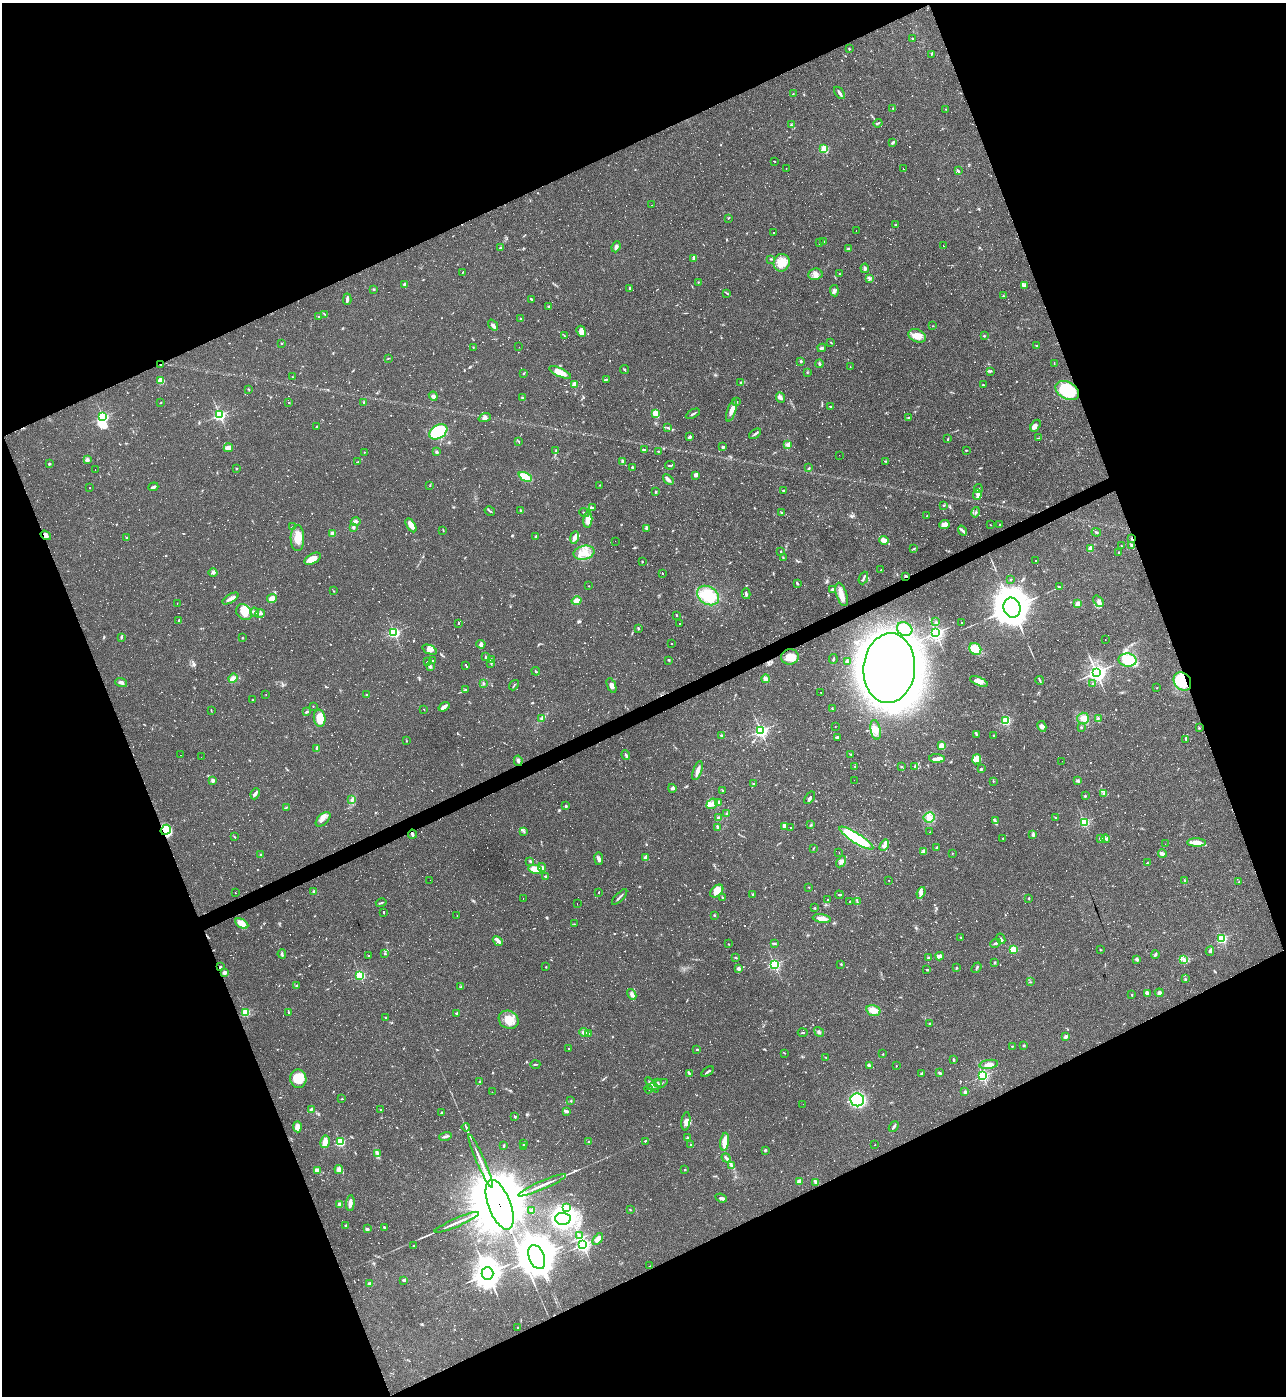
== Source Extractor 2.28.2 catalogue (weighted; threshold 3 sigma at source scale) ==
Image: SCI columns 150-5282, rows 1-5573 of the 5561 x 5573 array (HDU 1 of 3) = the unmasked area's bounding box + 8 px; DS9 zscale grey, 4 x 4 block average (1 PNG px = mean of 4 x 4 image px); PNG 1288 x 1398 px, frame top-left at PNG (2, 3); each listed source drawn as its Kron ellipse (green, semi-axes under 4 px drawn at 4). Shown black and unused: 43% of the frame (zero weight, under 2 of 3 exposures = <1% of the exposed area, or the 3 px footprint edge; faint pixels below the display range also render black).
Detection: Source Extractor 2.28.2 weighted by HDU 2 'WHT'. Background 0.0322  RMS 0.0048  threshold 0.0218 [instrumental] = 3 sigma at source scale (4.5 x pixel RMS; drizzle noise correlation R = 1.50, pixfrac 1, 0.05/0.05 arcsec/px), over >= 5 px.
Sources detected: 1557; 34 too faint to see at this stretch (4 x 4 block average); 6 inside a brighter object's white glare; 516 cosmic-ray / hot-pixel residue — neither listed nor drawn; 15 coinciding with a brighter row at this scale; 41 inside a brighter listed object's ellipse — not listed separately; of the other 945, all 500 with FLUX_AUTO >= 1.47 (the completeness limit of this list) listed and drawn (445 fainter detections not listed), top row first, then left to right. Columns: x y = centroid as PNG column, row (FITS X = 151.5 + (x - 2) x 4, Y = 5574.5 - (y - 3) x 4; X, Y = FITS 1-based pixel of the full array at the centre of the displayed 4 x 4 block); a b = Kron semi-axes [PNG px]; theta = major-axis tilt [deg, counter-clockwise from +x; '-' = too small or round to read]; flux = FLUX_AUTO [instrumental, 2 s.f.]
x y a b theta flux
912 38 2 2 - 1.6
849 49 3 2 - 2.2
931 54 3 2 - 2.1
840 93 7 2 -53 7.7
793 94 2 2 - 1.9
893 108 2 2 - 1.9
946 109 2 2 - 2.3
878 123 4 2 - 3.1
791 125 3 2 - 2.7
893 142 4 2 - 3.9
824 149 2 2 - 200
775 161 2 2 - 3.6
786 168 2 2 - 3.9
903 169 2 2 - 130
958 171 4 2 - 6.3
652 205 2 2 - 14
728 218 2 2 - 1.7
896 225 3 2 - 2.6
856 230 2 2 - 6.6
774 232 2 2 - 1.9
824 241 2 2 - 1.6
819 243 2 2 - 7.5
943 246 2 2 - 61
616 247 6 3 68 8.4
500 248 2 2 - 3
848 249 4 2 - 4.2
694 258 2 2 - 17
771 259 2 2 - 1.9
782 263 9 8 - 40
865 268 5 3 - 4.8
462 273 2 2 - 1.6
815 274 7 5 9 14
839 274 2 2 - 1.8
870 279 2 2 - 1.6
698 282 2 2 - 2.9
405 284 2 2 - 26
1025 286 3 2 - 4.3
629 288 3 2 - 3.2
374 289 3 2 - 2.8
834 291 6 3 -85 7
727 293 2 2 - 1.6
1003 296 4 2 - 2.6
347 299 5 2 - 7.2
532 299 3 2 - 2.4
548 307 2 2 - 12
325 314 3 2 - 2
318 317 2 2 - 1.6
521 319 2 2 - 2
493 325 6 3 -53 6.3
932 326 2 2 - 1.5
581 331 6 4 -65 17
564 336 3 2 - 1.8
917 336 9 6 -23 31
984 336 2 2 - 7.2
831 342 2 2 - 2.7
281 343 2 2 - 5.9
1037 346 2 2 - 3.4
473 347 2 2 - 2.9
519 347 2 2 - 2.3
822 348 4 3 - 5
388 358 3 2 - 1.9
801 361 2 2 - 7
1054 363 3 2 - 1.6
819 364 4 2 - 3.7
161 365 2 2 - 1.5
850 367 3 2 - 1.6
625 370 4 2 - 2.8
990 371 2 2 - 2.1
560 372 12 3 -24 40
807 372 2 2 - 1.8
524 373 3 2 - 2.3
292 377 2 2 - 1.5
606 379 3 2 - 3.3
161 381 4 3 - 29
740 383 2 2 - 1.9
574 384 2 2 - 64
983 385 2 2 - 3.2
248 389 3 2 - 1.8
1067 390 12 8 -28 160
433 396 4 4 - 7.3
523 398 4 2 - 3.3
780 398 5 3 - 8.3
364 402 2 2 - 1.8
736 402 3 2 - 4
161 403 2 2 - 2.8
289 403 2 2 - 2.5
831 407 3 2 - 3.7
731 411 11 4 71 18
656 414 4 3 - 37
693 414 7 2 29 5.2
220 415 2 2 - 580
103 417 2 2 - 470
909 417 2 2 - 1.8
485 418 6 3 21 7.5
1035 426 6 4 56 11
317 427 2 2 - 2.3
668 428 3 2 - 2.3
438 432 10 6 33 210
755 434 7 2 37 5
690 437 4 3 - 7.3
948 438 3 2 - 2.2
1039 438 3 2 - 2.3
518 441 3 2 - 1.7
787 445 4 3 - 7
723 447 2 2 - 4.7
228 448 4 2 - 31
644 450 3 2 - 2.5
966 450 3 2 - 2.1
556 451 3 2 - 2.6
658 451 2 2 - 4.4
364 452 2 2 - 1.6
436 452 3 2 - 4.4
839 455 2 2 - 3
87 460 4 3 - 8.7
885 461 2 2 - 1.8
358 462 3 2 - 2.4
622 462 4 2 - 2.9
49 464 3 2 - 2.7
670 465 5 2 - 3.1
632 467 3 2 - 3.9
236 468 2 2 - 3.5
809 468 3 2 - 3.3
95 470 2 2 - 2.9
696 475 3 3 - 8.2
525 477 7 3 -27 52
668 480 6 3 -42 8.7
599 485 2 2 - 1.7
430 486 2 2 - 1.7
153 487 5 2 - 6.5
90 488 2 2 - 4.8
978 488 4 2 - 4.3
783 490 2 2 - 2.9
655 492 2 2 - 2.7
977 494 5 3 - 8.3
943 505 2 2 - 2
592 508 2 2 - 2
520 510 2 2 - 2.2
490 511 5 2 - 3.7
976 512 5 2 - 3.4
584 513 5 2 - 2.7
782 513 2 2 - 5.3
927 515 2 2 - 1.9
588 520 8 4 86 21
356 521 5 3 - 8.1
944 524 5 3 - 32
411 525 8 3 -58 30
990 525 2 2 - 1.7
1000 525 2 2 - 2
292 527 3 2 - 1.7
353 527 3 3 - 3.8
646 528 3 3 - 4.1
443 530 2 2 - 1.6
963 531 5 2 - 6.1
1096 532 5 2 - 4.4
332 533 2 2 - 59
46 535 5 4 - 11
535 537 4 2 - 3.6
127 538 2 2 - 2.9
297 538 13 7 -89 36
574 538 6 4 80 8.9
1132 539 2 2 - 17
884 540 4 3 - 26
615 541 2 2 - 3.8
1132 545 4 2 - 7.5
1121 546 2 2 - 2
1091 548 3 3 - 16
914 549 3 2 - 2.4
781 551 2 2 - 5.1
1119 552 2 2 - 5.1
584 553 10 7 11 36
783 558 2 2 - 2
313 559 9 5 29 29
1036 560 2 2 - 1.5
642 562 2 2 - 2.2
881 570 2 2 - 1.7
213 572 4 3 - 5.9
662 573 2 2 - 190
906 576 2 2 - 7.6
863 578 6 2 66 4.2
1010 579 2 2 - 1.7
797 583 4 2 - 3.5
589 586 2 2 - 2.5
1060 587 3 2 - 2.9
832 589 2 2 - 8
334 591 3 2 - 1.5
746 594 5 2 - 4.6
842 594 12 5 -72 24
708 596 12 8 -34 99
230 599 9 3 30 14
272 599 5 4 - 33
577 601 5 3 - 32
1098 601 6 4 -51 10
177 603 2 2 - 2.2
1078 604 2 2 - 32
1012 608 10 8 -75 7300
244 612 9 7 -44 58
254 612 4 3 - 5.6
260 613 5 3 - 8.4
676 615 2 2 - 3.4
179 621 3 2 - 4.3
936 622 3 2 - 3.6
459 623 3 2 - 94
962 623 2 2 - 45
679 624 2 2 - 2.1
638 629 3 2 - 2.7
905 629 8 6 -28 27
394 633 2 2 - 480
936 633 3 3 - 800
122 637 3 2 - 2.7
242 638 2 2 - 1.6
1105 639 2 2 - 3
671 643 2 2 - 1.9
481 644 4 3 - 7.2
975 649 6 5 - 46
430 650 8 4 -21 17
485 657 3 2 - 2.3
790 657 8 7 - 35
833 659 5 2 - 4.3
491 660 3 3 - 7.9
669 660 3 2 - 2.5
1128 660 9 6 -3 100
433 661 2 2 - 1.6
847 661 4 2 - 2.4
428 662 3 2 - 2.2
491 663 2 2 - 2.5
430 666 2 2 - 26
466 666 3 2 - 140
889 668 35 26 85 4400
536 671 4 2 - 4.3
1096 672 3 3 - 1200
233 678 5 3 - 8.5
766 679 4 4 - 10
1040 680 4 2 - 3.3
979 681 9 4 -24 18
1182 681 10 8 -51 120
121 682 6 3 -19 8.8
483 683 2 2 - 1.9
1092 683 2 2 - 1.6
514 685 5 2 - 2.4
611 685 8 3 -69 10
1157 688 2 2 - 2
465 690 3 2 - 2.7
821 693 2 2 - 3.3
266 694 2 2 - 1.5
367 695 2 2 - 6.6
253 700 2 2 - 1.5
313 706 2 2 - 1.7
444 707 6 3 36 13
424 709 2 2 - 43
832 709 3 2 - 1.6
211 710 3 2 - 1.8
306 712 3 2 - 2.9
320 718 8 6 -83 55
542 718 3 2 - 2.3
1083 718 6 5 - 21
1098 718 3 2 - 2.6
1006 720 2 2 - 340
835 726 2 2 - 1.7
1042 726 5 4 - 11
1081 727 2 2 - 3.2
1199 728 2 2 - 2.1
876 730 10 5 -80 19
761 731 2 2 - 650
976 734 3 2 - 3
721 735 2 2 - 3.2
994 736 3 2 - 2.6
837 737 3 2 - 3
1186 739 3 2 - 2.7
407 741 2 2 - 3.5
942 746 2 2 - 110
317 748 4 2 - 7.9
180 755 2 2 - 1.5
626 755 5 2 - 4.2
851 755 2 2 - 2.1
201 757 2 2 - 3.3
937 759 7 3 -4 11
977 759 5 4 - 11
518 761 5 3 - 6.2
1062 761 2 2 - 2.4
855 766 2 2 - 1.6
915 766 3 2 - 2.6
901 767 3 2 - 2
981 769 2 2 - 17
697 771 10 3 72 14
213 780 2 2 - 35
854 780 2 2 - 2.9
993 781 2 2 - 1.6
1078 781 3 3 - 4.1
754 784 2 2 - 2.3
672 788 4 3 - 7.3
723 790 3 2 - 1.8
1104 793 3 2 - 2.7
255 794 6 2 66 7.1
1085 796 2 2 - 4.9
810 798 7 2 56 5.2
352 800 3 2 - 3.2
719 803 4 3 - 9.9
712 804 6 4 41 20
566 806 2 2 - 2.4
286 807 2 2 - 1.8
727 814 3 2 - 3.5
929 817 5 5 - 14
718 818 2 2 - 24
1055 818 2 2 - 2.1
323 819 9 5 44 13
995 821 2 2 - 1.5
1084 822 2 2 - 370
811 825 3 2 - 2
785 826 3 2 - 3
718 827 3 2 - 9.8
791 827 2 2 - 7.4
166 830 5 4 - 110
524 831 2 2 - 1.5
930 832 2 2 - 2.1
412 834 4 2 - 10
1033 835 3 3 - 5.2
234 837 4 2 - 2.1
856 838 20 5 -33 210
1003 838 2 2 - 1.9
1100 839 3 2 - 5.3
1106 839 4 3 - 4.9
1196 843 9 3 -2 26
1165 844 2 2 - 3.7
884 845 6 3 59 12
937 847 2 2 - 17
813 848 3 2 - 2.1
923 851 3 2 - 3.1
839 853 2 2 - 2.4
952 853 3 2 - 1.5
260 854 2 2 - 6.6
1162 854 4 2 - 16
646 857 2 2 - 46
599 859 6 3 -82 8.4
530 861 2 2 - 3.1
841 862 6 3 56 8.1
1147 863 2 2 - 1.5
542 867 4 2 - 5.8
535 869 7 4 -11 39
546 876 3 2 - 2.8
430 880 2 2 - 5.7
889 880 2 2 - 2.6
1185 881 3 2 - 3.2
1239 882 2 2 - 1.6
809 887 2 2 - 1.5
717 891 7 5 43 27
314 892 2 2 - 29
599 892 2 2 - 47
235 893 2 2 - 14
921 893 6 4 70 9.5
753 894 3 2 - 3.1
839 895 4 2 - 3.3
620 897 10 2 45 6.5
523 898 2 2 - 1.8
723 898 4 2 - 3.5
1029 898 2 2 - 2.9
828 900 2 2 - 6.9
850 901 2 2 - 1.9
857 901 4 2 - 3.8
381 903 5 2 - 3.6
577 904 2 2 - 2.2
815 908 2 2 - 3.4
383 912 3 2 - 80
714 915 3 2 - 2.6
457 916 2 2 - 1.6
822 919 9 3 -8 25
242 924 7 4 -28 34
574 924 2 2 - 1.6
961 937 4 2 - 1.5
1001 939 5 3 - 6.3
1222 939 2 2 - 370
498 941 5 4 - 11
995 943 5 2 - 5.7
728 944 2 2 - 1.6
774 944 3 2 - 2.3
1013 949 2 2 - 210
1101 950 3 2 - 1.7
1210 951 4 4 - 7.4
282 954 5 2 - 4.8
385 954 2 2 - 2.1
1155 954 4 2 - 4.4
369 956 3 2 - 2.3
940 956 4 3 - 14
735 958 3 2 - 2.1
928 958 3 2 - 2.9
1137 959 4 3 - 4.2
1184 960 4 3 - 6.9
995 962 3 2 - 2.9
774 964 2 2 - 480
841 964 2 2 - 2.1
220 967 2 2 - 3.8
546 967 2 2 - 4.9
738 968 2 2 - 40
957 968 2 2 - 3.2
977 968 6 2 54 3.5
927 970 4 2 - 2.6
224 972 2 2 - 36
360 975 2 2 - 320
1185 979 3 2 - 2.5
1030 982 2 2 - 1.6
297 986 3 2 - 3.4
461 987 2 2 - 2.1
1147 993 3 3 - 7.6
1159 993 4 3 - 7.3
632 994 6 3 -61 9.3
1132 995 3 2 - 2
873 1010 7 5 -14 32
245 1012 2 2 - 240
289 1013 2 2 - 2.7
457 1013 2 2 - 18
386 1018 3 2 - 3.4
509 1020 10 8 -29 37
930 1023 3 2 - 2.7
584 1032 4 3 - 9.2
819 1032 5 2 - 4.5
589 1033 2 2 - 2.2
803 1033 5 2 - 2.3
1066 1037 3 3 - 7.6
1012 1046 2 2 - 1.7
1024 1046 3 2 - 2.8
569 1048 2 2 - 3.2
697 1049 3 2 - 2.4
784 1053 3 2 - 1.8
883 1054 2 2 - 3.4
826 1057 3 2 - 2
953 1060 3 2 - 2.7
535 1064 5 2 - 2.5
989 1064 9 4 9 16
869 1065 4 3 - 4.2
896 1066 2 2 - 1.7
708 1072 7 2 34 4.7
922 1073 3 2 - 3.2
940 1073 3 2 - 4.7
690 1074 4 2 - 3.5
983 1076 2 2 - 510
298 1079 9 8 - 74
480 1082 4 2 - 3.9
657 1082 2 2 - 1.7
652 1085 9 3 -49 13
657 1085 11 2 20 11
649 1089 4 2 - 3.1
492 1092 2 2 - 1.6
965 1092 3 2 - 3.4
342 1099 2 2 - 2
857 1100 7 6 - 210
571 1101 2 2 - 1.9
803 1104 2 2 - 2.5
311 1109 4 2 - 6.3
381 1110 3 2 - 2.7
566 1111 3 2 - 10
441 1113 2 2 - 3.9
515 1117 2 2 - 3.8
686 1121 9 4 82 17
297 1127 5 4 - 27
466 1127 4 2 - 3.6
894 1127 6 2 50 5.9
445 1136 6 2 14 6.4
688 1138 4 2 - 3.3
645 1141 2 2 - 2.2
325 1142 6 4 79 21
340 1142 2 2 - 270
589 1142 4 2 - 3.1
725 1142 9 3 83 33
523 1143 3 2 - 1.7
691 1145 3 2 - 4.3
875 1145 2 2 - 1.8
504 1146 3 2 - 2.6
523 1146 3 2 - 2.4
765 1150 3 2 - 3.1
377 1153 4 2 - 4.6
726 1158 5 2 - 5.2
481 1161 29 2 -67 32
731 1165 4 2 - 4.8
339 1169 4 4 - 9.5
317 1170 4 3 - 11
685 1170 2 2 - 7.2
799 1182 4 3 - 14
816 1182 3 3 - 6.3
542 1185 26 2 23 25
721 1198 6 3 -22 5.7
350 1203 8 3 85 14
340 1204 2 2 - 39
500 1205 26 11 -69 33000
566 1208 2 2 - 1.8
630 1210 2 2 - 2.1
531 1211 2 2 - 15
563 1219 7 6 - 510
457 1222 24 2 23 22
346 1226 2 2 - 11
384 1227 3 2 - 3.2
367 1229 2 2 - 9.1
579 1236 4 3 - 6.6
598 1239 7 3 53 24
583 1245 3 2 - 800
413 1246 3 2 - 2.2
537 1257 12 7 -68 5300
650 1266 3 2 - 2
487 1274 6 6 - 3100
403 1280 4 3 - 3.6
370 1284 2 2 - 11
518 1328 2 2 - 7
Overlapping masked pixels (flux is a lower limit): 11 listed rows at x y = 161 365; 1067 390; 46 535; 1132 539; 906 576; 889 668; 1182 681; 166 830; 412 834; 220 967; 500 1205
Diffuse or blended objects may show on this block-average render without a row.